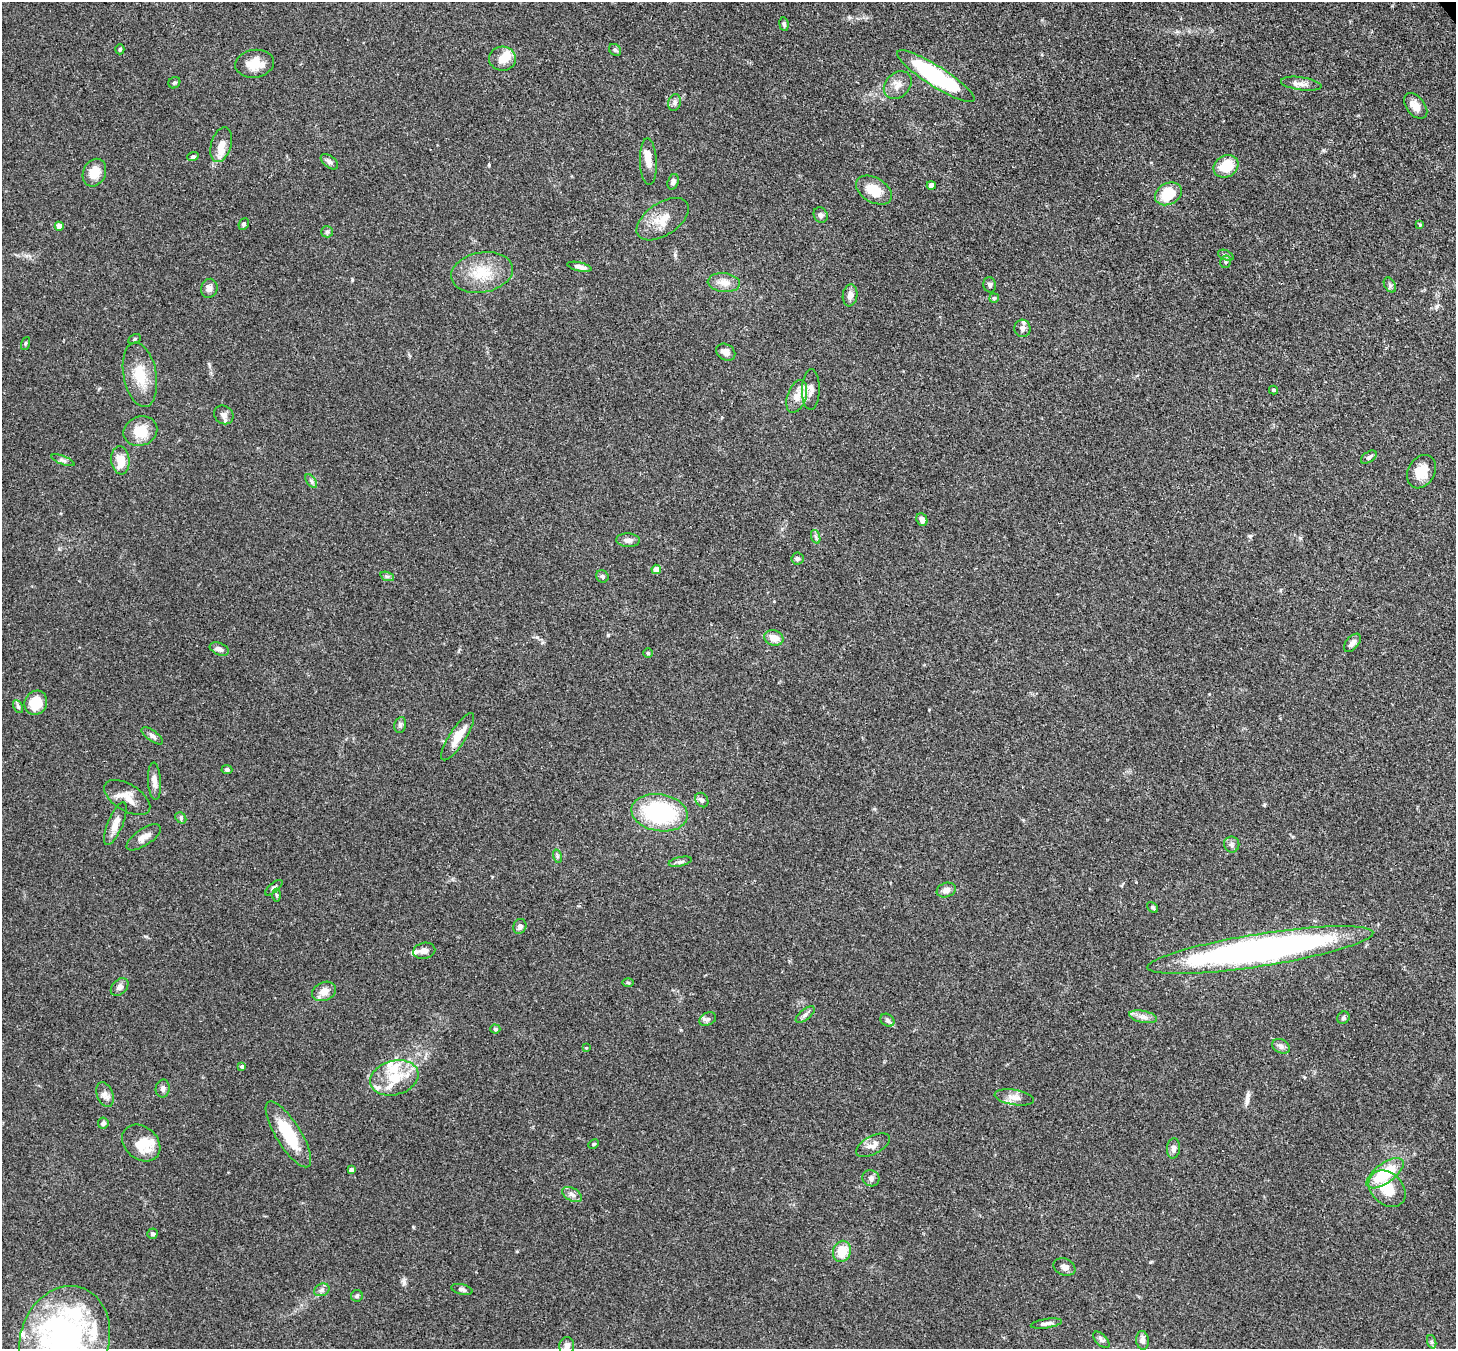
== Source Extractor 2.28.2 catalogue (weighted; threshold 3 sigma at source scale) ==
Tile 10 of 4 x 4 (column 2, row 3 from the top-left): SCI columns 1533-2986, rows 1558-2904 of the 5973 x 5945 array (HDU 1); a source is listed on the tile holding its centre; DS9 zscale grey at full resolution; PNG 1458 x 1351 px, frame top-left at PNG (2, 2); each listed source drawn as its Kron ellipse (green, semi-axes under 4 px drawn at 4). Shown black and unused: <1% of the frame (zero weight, under 3 of 4 exposures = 7% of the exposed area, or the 3 px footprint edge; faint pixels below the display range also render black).
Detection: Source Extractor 2.28.2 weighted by HDU 2 'WHT'; one run over the whole footprint, this tile lists its part. Background 0.154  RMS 0.0047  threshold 0.021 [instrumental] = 3 sigma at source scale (4.5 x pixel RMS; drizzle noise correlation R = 1.50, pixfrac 1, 0.05/0.05 arcsec/px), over >= 5 px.
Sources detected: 143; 3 inside a brighter object's white glare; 1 long thin detection or spike segment (spike, bleed or trail) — neither listed nor drawn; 14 inside a brighter listed object's ellipse — not listed separately; the other 125 listed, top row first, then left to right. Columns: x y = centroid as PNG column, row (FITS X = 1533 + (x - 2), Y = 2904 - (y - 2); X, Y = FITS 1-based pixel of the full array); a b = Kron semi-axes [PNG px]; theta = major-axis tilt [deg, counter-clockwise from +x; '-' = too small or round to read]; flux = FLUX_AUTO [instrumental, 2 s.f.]
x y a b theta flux
784 24 7 4 -81 1.1
120 49 5 4 - 0.85
615 50 6 5 - 0.96
502 59 13 12 - 5.3
255 64 19 14 9 7.4
936 76 45 10 -33 64
174 83 6 5 - 0.89
1301 84 20 6 -8 3.1
898 85 15 12 45 4.2
675 103 8 6 74 1.4
1416 106 15 9 -51 3.8
221 145 18 10 74 5.1
193 157 6 4 19 0.95
329 162 10 6 -38 1.5
648 162 23 8 -88 5.1
1226 166 13 10 30 12
94 173 14 11 65 6.7
673 182 8 5 73 1.7
931 185 4 4 - 2.8
874 190 20 12 -30 10
1168 194 14 10 28 14
821 215 8 6 -58 1.5
663 219 29 16 34 9.4
244 224 6 5 - 0.81
1420 225 4 4 - 0.52
59 226 4 4 - 3.6
327 232 6 5 - 0.98
1226 255 8 5 -21 0.96
1226 262 6 5 - 0.86
580 267 12 4 -13 2
482 272 31 20 11 15
724 283 16 9 -6 4.2
990 285 8 6 -78 1.3
1390 285 8 5 -59 1.1
209 288 10 8 76 1.9
850 295 11 7 82 2.8
994 298 5 4 - 0.69
1022 328 9 8 - 1.8
134 339 6 4 29 0.73
25 344 7 3 71 0.55
726 352 10 7 -32 3.1
140 375 32 16 -80 13
811 389 20 9 88 3.5
1273 390 4 3 - 0.63
797 396 17 9 70 4.8
224 415 10 9 - 2.6
140 431 17 14 22 11
1369 457 9 5 35 1
63 460 12 4 -21 1.1
120 460 14 9 -84 7.5
1421 472 17 13 60 7.7
311 481 8 4 -53 1
922 520 7 5 -64 2.4
816 537 7 4 -71 0.94
628 540 12 6 -3 2.2
797 559 6 6 - 0.99
656 569 5 4 - 4.2
387 576 7 4 -19 0.87
602 576 6 6 - 0.97
774 638 10 7 -16 4.6
1352 643 11 6 51 2.1
219 649 10 6 -22 2
648 653 5 5 - 0.67
36 703 12 11 - 10
18 706 7 4 -62 0.96
400 725 8 6 79 1.1
152 736 13 5 -35 1.5
458 737 27 8 57 7.2
227 770 5 4 - 1
154 781 18 6 -86 2.7
127 797 26 13 -31 6.6
702 800 8 6 -56 1.4
659 813 28 18 -9 48
181 818 6 5 - 0.82
115 824 23 7 67 4.5
144 837 20 8 34 3.7
1232 844 8 7 - 1.4
557 856 7 4 -74 0.83
680 862 12 4 12 1.3
274 888 11 4 40 1.1
946 890 10 7 20 2.4
277 895 6 4 -87 0.79
1153 907 6 4 -40 0.9
520 926 7 6 - 1.6
1260 950 114 16 9 210
424 951 11 8 11 2.5
628 983 5 3 - 0.62
120 987 10 7 46 1.9
324 991 12 9 24 4.1
805 1015 11 5 39 1.5
1143 1017 14 6 -12 2.6
1343 1018 6 5 - 0.88
708 1019 9 6 26 1.5
887 1020 7 6 - 1.1
495 1029 5 4 - 0.8
1281 1046 9 6 -29 1.7
586 1048 4 4 - 0.38
242 1066 4 4 - 0.91
394 1078 24 17 16 13
163 1089 9 7 79 1.5
105 1095 13 8 -70 2.4
1014 1097 20 7 -10 3.6
103 1123 5 5 - 1.5
288 1134 38 12 -58 20
141 1143 21 16 -41 10
593 1144 6 3 26 0.56
873 1145 18 9 28 3.4
1173 1148 10 6 85 2
351 1170 4 4 - 1.7
1385 1173 22 9 36 20
871 1178 9 8 - 1.6
1387 1189 21 15 -43 11
572 1195 11 6 -27 1.9
152 1234 5 5 - 0.81
842 1251 11 9 70 8.5
1064 1267 11 8 -23 2.3
462 1289 11 5 -14 1.4
322 1290 8 6 23 1.3
357 1296 6 5 - 0.84
1046 1323 16 4 8 2
1101 1340 10 5 -45 1.3
1142 1340 9 6 -85 2.2
64 1341 56 44 73 110
1432 1342 7 4 -71 0.92
567 1346 9 7 84 2
Isophote crosses this tile's border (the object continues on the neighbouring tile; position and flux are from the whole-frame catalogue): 2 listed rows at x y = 64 1341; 567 1346
Unlisted compact peaks at least as high as the median listed source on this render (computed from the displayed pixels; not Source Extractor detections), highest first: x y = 608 635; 404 1282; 489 165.